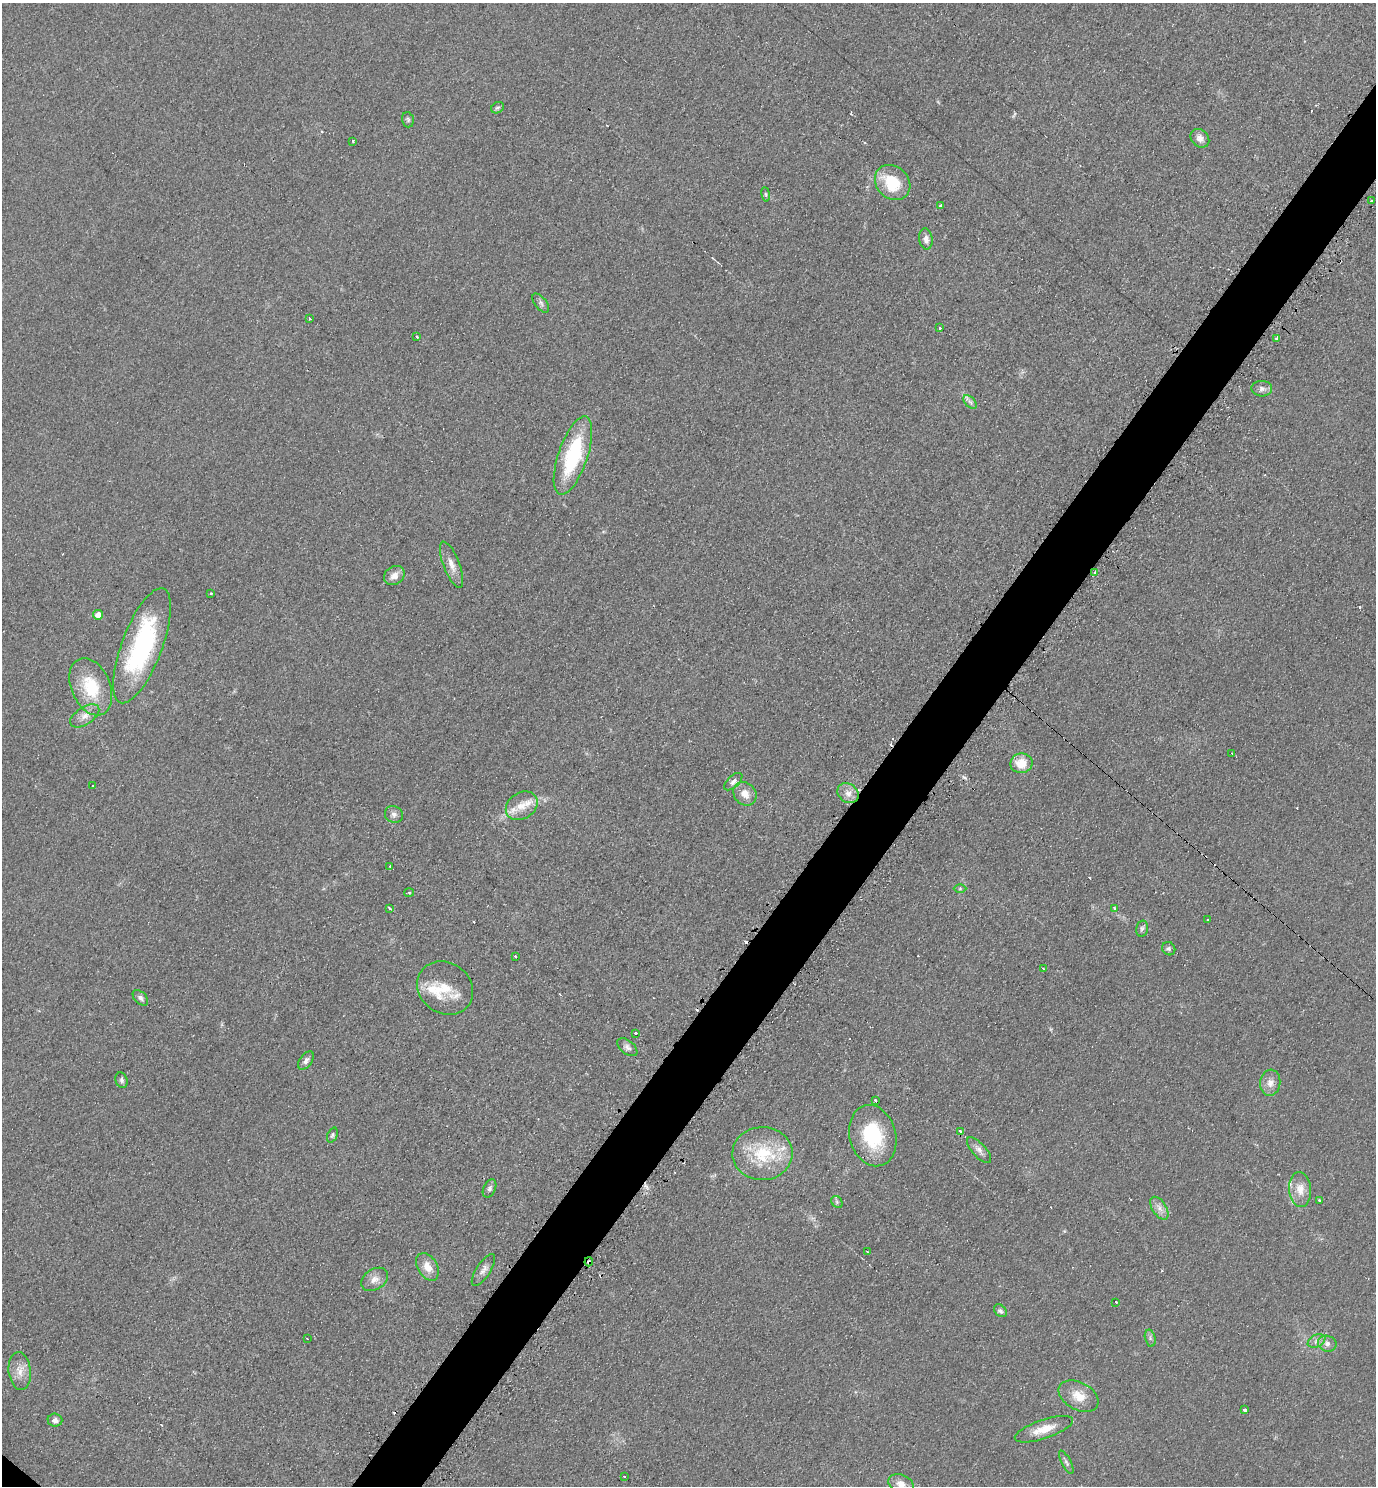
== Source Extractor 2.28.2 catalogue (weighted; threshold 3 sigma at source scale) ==
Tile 10 of 4 x 4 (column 2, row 3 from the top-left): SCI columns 1533-2906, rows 1496-2979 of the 5962 x 5951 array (HDU 1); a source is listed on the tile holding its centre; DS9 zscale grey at full resolution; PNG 1378 x 1488 px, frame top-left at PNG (2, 3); each listed source drawn as its Kron ellipse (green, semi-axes under 4 px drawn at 4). Shown black and unused: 5% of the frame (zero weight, under 2 of 3 exposures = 2% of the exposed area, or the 3 px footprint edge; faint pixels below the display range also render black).
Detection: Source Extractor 2.28.2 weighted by HDU 2 'WHT'; one run over the whole footprint, this tile lists its part. Background 0.0787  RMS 0.011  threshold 0.0515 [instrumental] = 3 sigma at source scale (4.5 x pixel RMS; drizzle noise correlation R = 1.50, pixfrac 1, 0.05/0.05 arcsec/px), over >= 5 px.
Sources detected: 104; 18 cosmic-ray / hot-pixel residue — neither listed nor drawn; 6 inside a brighter listed object's ellipse — not listed separately; the other 80 listed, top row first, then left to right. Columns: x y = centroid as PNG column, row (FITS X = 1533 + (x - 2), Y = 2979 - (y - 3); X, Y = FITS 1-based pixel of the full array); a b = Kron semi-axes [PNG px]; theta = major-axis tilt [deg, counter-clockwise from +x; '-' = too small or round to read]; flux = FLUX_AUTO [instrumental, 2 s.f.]
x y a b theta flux
497 108 7 5 29 2.2
408 120 8 5 -75 2.4
1200 138 10 8 -45 7.2
353 141 3 3 - 1.4
893 182 19 16 -44 44
766 194 7 4 -82 1.6
1372 201 3 2 - 2.2
940 206 3 3 - 3.9
926 239 10 7 -82 5.9
541 303 11 6 -52 3.5
310 318 3 3 - 3.9
940 328 3 3 - 3.5
417 337 3 3 - 3.8
1277 339 3 3 - 3.5
1262 389 10 7 -4 5
970 402 8 4 -45 3.1
573 456 41 14 71 99
451 565 24 8 -69 11
1095 572 3 3 - 3.9
394 576 11 9 33 8.8
211 594 3 3 - 2.4
98 615 5 4 - 10
142 646 61 20 69 160
91 687 30 19 -67 49
85 716 16 8 33 9.3
1232 753 2 2 - 1.2
1021 763 11 10 - 20
733 782 11 5 43 4.3
93 786 2 2 - 1.2
848 793 11 9 -36 8.8
745 794 13 10 -47 11
522 806 17 13 33 15
394 814 9 8 - 4.7
390 866 3 3 - 18
960 889 6 4 1 1.6
409 892 5 3 - 0.99
390 908 4 3 - 8.1
1115 908 4 3 - 2.3
1207 920 3 2 - 2.6
1142 928 8 6 76 3.1
1169 949 7 6 - 3
515 957 3 3 - 6.8
1044 969 3 2 - 2.8
445 988 29 25 -34 33
140 998 9 5 -45 3.7
635 1033 3 3 - 4.5
627 1047 12 6 -39 4.6
306 1061 10 6 53 4.4
121 1080 8 6 -71 3
1270 1083 13 10 83 8.8
875 1101 3 3 - 3.9
960 1131 3 3 - 29
332 1135 8 5 67 2.2
873 1136 31 23 -75 69
979 1150 16 6 -48 6.1
762 1154 30 26 1 59
490 1188 9 6 64 3.5
1300 1189 18 11 -83 15
1319 1201 3 3 - 4.2
837 1202 6 5 - 2.2
1159 1208 13 7 -57 6.9
867 1252 3 2 - 1.3
589 1262 4 4 - 2.2
427 1267 15 10 -59 13
483 1270 18 7 56 6.7
375 1279 14 10 31 8.9
1116 1302 3 3 - 3.9
1000 1311 7 5 -43 2.7
307 1338 3 2 - 1.8
1150 1338 8 5 -76 2.7
1317 1341 9 6 26 4.6
1327 1344 9 7 -18 5.4
20 1371 19 11 -84 13
1079 1396 21 14 -28 18
1244 1410 3 3 - 10
55 1420 7 6 - 4.9
1044 1429 30 9 19 20
1066 1462 13 4 -63 3.1
624 1477 3 3 - 2.6
901 1484 13 9 -20 9.7
Overlapping masked pixels (flux is a lower limit): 1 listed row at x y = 589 1262